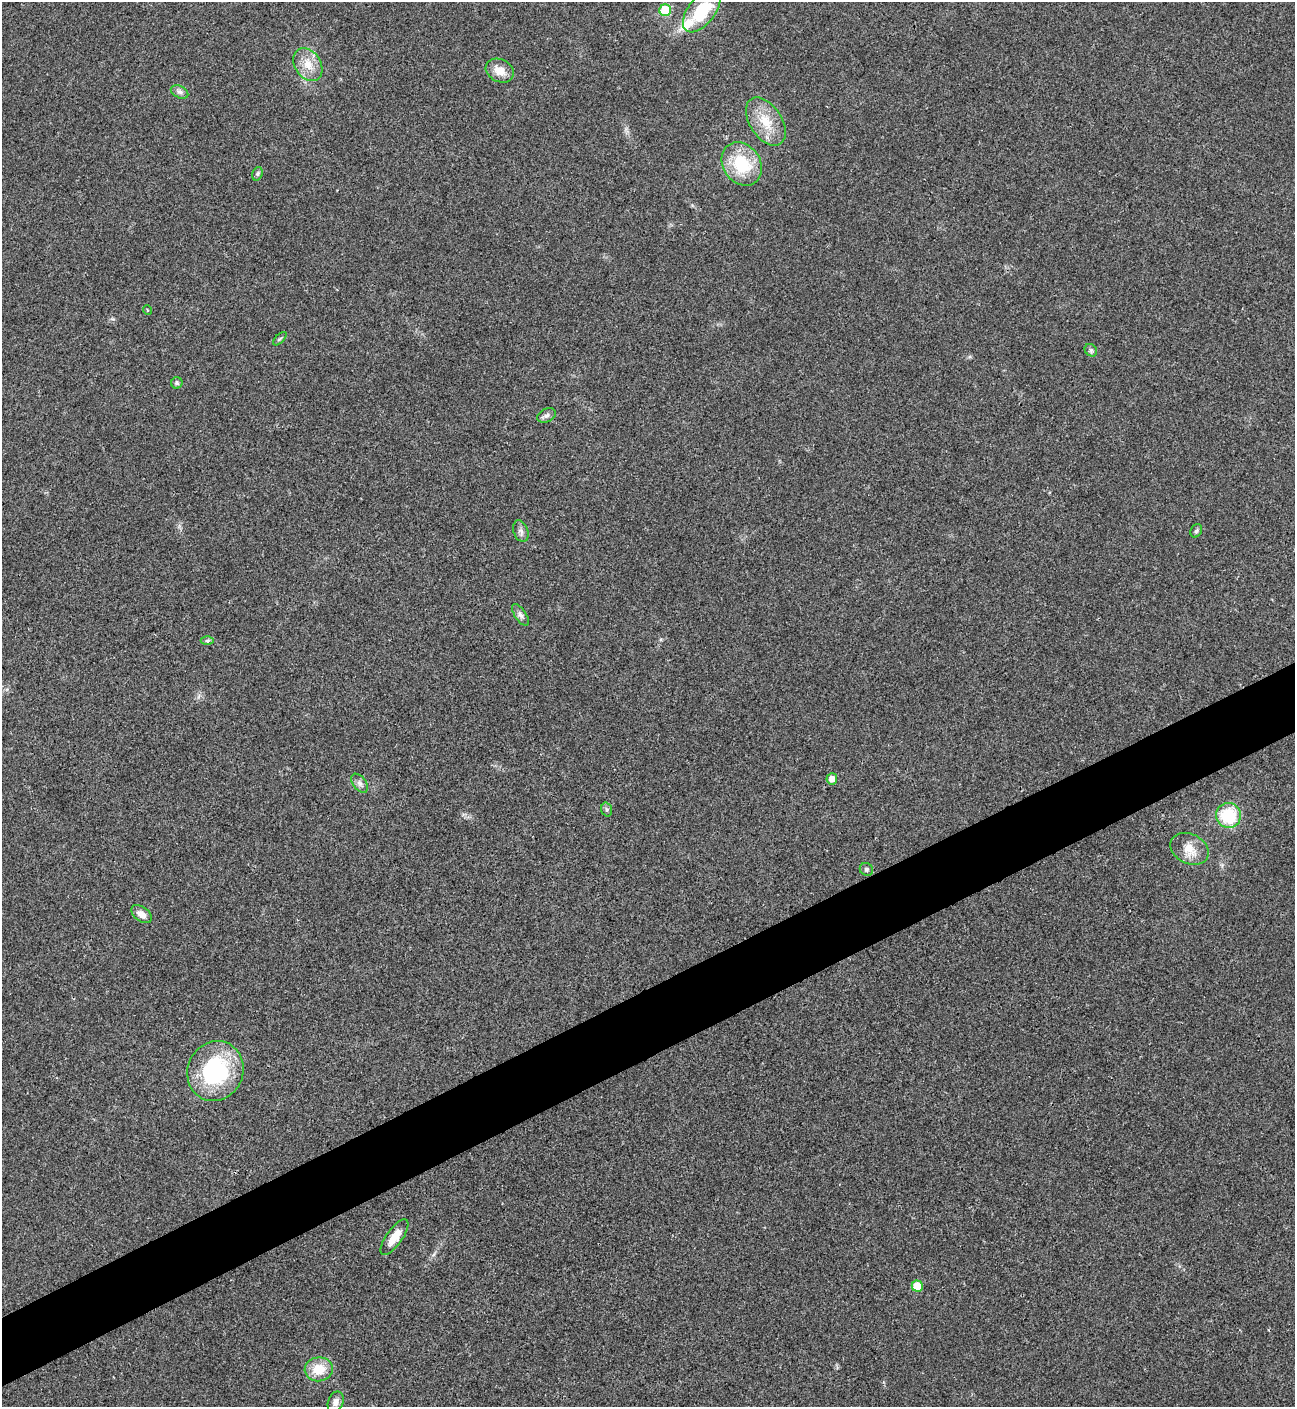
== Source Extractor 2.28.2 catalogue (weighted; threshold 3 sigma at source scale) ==
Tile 7 of 4 x 4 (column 3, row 2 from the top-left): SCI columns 2876-4168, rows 2814-4218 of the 5618 x 5629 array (HDU 1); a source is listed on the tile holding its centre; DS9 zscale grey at full resolution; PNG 1297 x 1409 px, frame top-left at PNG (2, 2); each listed source drawn as its Kron ellipse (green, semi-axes under 4 px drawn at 4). Shown black and unused: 5% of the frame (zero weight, under 3 of 4 exposures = <1% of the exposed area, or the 3 px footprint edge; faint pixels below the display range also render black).
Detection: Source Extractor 2.28.2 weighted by HDU 2 'WHT'; one run over the whole footprint, this tile lists its part. Background 0.0202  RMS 0.0056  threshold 0.0251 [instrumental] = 3 sigma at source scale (4.5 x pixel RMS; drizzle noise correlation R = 1.50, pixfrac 1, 0.05/0.05 arcsec/px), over >= 5 px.
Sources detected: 30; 1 inside a brighter listed object's ellipse — not listed separately; the other 29 listed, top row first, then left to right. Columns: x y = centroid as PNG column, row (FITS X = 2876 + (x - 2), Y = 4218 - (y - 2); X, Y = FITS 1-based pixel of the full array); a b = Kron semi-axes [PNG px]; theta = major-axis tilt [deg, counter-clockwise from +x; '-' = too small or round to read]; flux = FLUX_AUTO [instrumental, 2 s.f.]
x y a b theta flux
665 10 6 6 - 21
702 11 25 13 53 24
308 65 18 13 -57 8.5
500 71 15 11 -26 6.8
179 92 9 6 -26 2
766 121 27 16 -57 14
742 164 23 18 -55 26
257 174 7 5 74 0.96
147 310 5 3 - 0.45
280 339 8 3 45 0.91
1091 350 7 5 -44 1.2
177 383 6 5 - 0.96
547 415 10 6 25 1.8
521 531 11 7 -69 2.1
1196 531 7 5 61 1
520 615 12 5 -56 2.1
207 641 6 4 0 0.97
832 779 5 5 - 3.8
360 783 11 6 -52 2.1
607 809 7 5 -72 1.2
1228 815 12 12 - 25
1190 849 20 14 -28 8.3
866 869 7 6 - 1.1
141 914 11 7 -36 3.8
215 1071 30 27 63 54
394 1237 21 8 54 8
917 1286 5 5 - 11
319 1369 14 12 7 11
336 1402 11 7 67 3